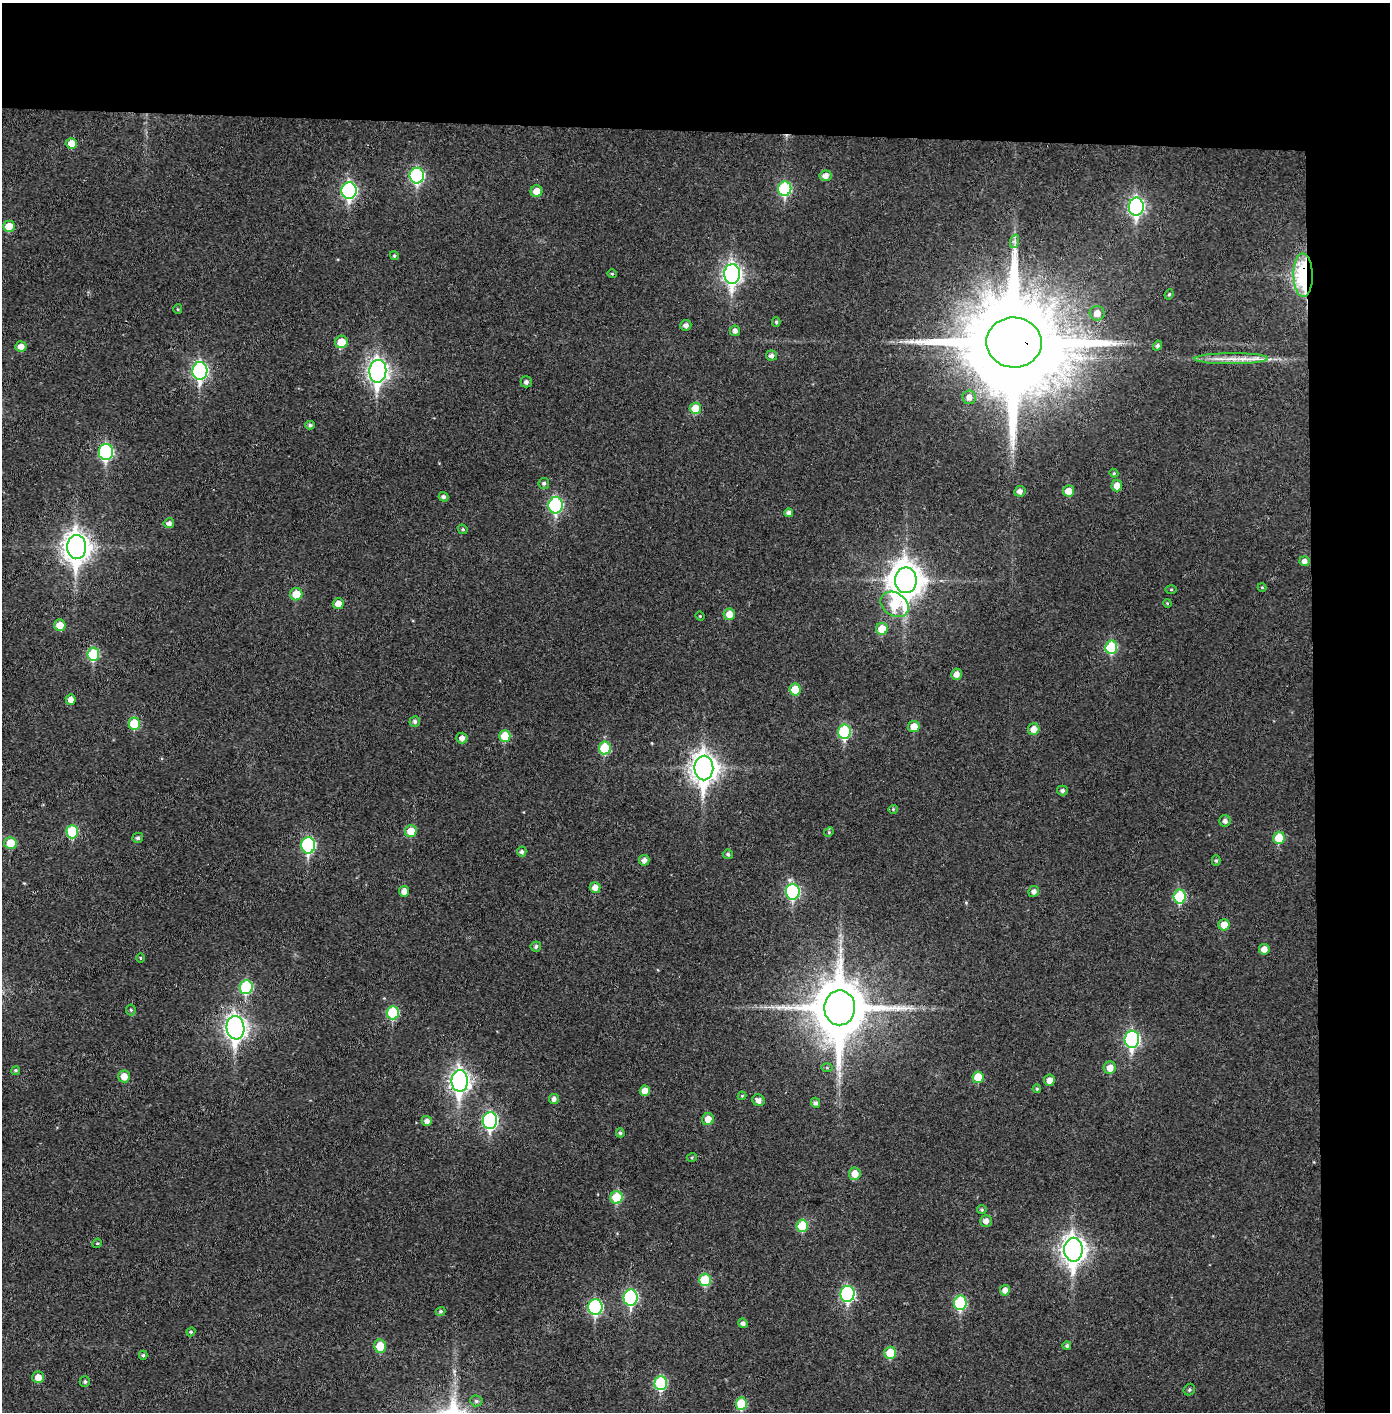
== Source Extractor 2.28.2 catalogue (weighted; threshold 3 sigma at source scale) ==
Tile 3 of 3 x 3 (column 3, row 1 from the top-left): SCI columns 2856-4243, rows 2826-4235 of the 4321 x 4242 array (HDU 1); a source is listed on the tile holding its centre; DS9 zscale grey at full resolution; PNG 1392 x 1414 px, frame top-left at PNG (2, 3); each listed source drawn as its Kron ellipse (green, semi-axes under 4 px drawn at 4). Shown black and unused: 14% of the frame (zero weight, under 3 of 4 exposures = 6% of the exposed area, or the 3 px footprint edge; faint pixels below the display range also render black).
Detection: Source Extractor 2.28.2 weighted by HDU 2 'WHT'; one run over the whole footprint, this tile lists its part. Background 0.036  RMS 0.005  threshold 0.0227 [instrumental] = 3 sigma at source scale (4.5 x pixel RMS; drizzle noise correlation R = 1.50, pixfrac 1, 0.05/0.05 arcsec/px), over >= 5 px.
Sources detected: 145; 1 inside a brighter object's white glare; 1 long thin detection or spike segment (spike, bleed or trail) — neither listed nor drawn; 1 inside a brighter listed object's ellipse — not listed separately; the other 142 listed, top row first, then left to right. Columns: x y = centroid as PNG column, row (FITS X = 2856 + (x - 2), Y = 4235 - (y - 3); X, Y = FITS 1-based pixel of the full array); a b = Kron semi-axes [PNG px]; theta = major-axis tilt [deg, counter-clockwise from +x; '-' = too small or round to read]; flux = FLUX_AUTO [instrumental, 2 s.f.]
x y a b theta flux
71 143 5 5 - 5.3
417 176 8 7 - 65
825 176 6 5 - 3.1
785 189 7 6 - 44
349 191 8 7 - 100
536 191 6 6 - 5.7
1136 207 9 7 84 130
9 226 6 5 - 8.2
1015 241 7 4 72 1.1
394 256 4 4 - 0.72
612 274 4 4 - 0.65
732 274 10 8 88 210
1303 275 22 9 -89 55
1169 294 5 4 - 0.7
178 309 5 4 - 0.59
1097 313 7 7 - 4.4
776 322 4 4 - 0.83
686 325 5 5 - 1.9
735 331 5 5 - 2
341 342 6 6 - 9.3
1014 343 28 25 -4 14000
21 346 6 5 - 3.6
1157 346 5 4 - 1.1
771 355 5 5 - 1.9
1231 359 36 5 0 7.7
200 371 9 7 86 110
378 371 11 8 84 260
526 382 5 5 - 1.7
969 397 7 6 - 3.2
695 408 6 5 - 11
310 425 5 4 - 0.99
106 452 8 7 - 70
1114 473 4 4 - 0.55
544 483 5 5 - 1.2
1117 486 6 5 - 4.8
1020 491 5 5 - 2
1068 491 5 5 - 5.1
443 497 5 4 - 1.2
556 505 8 7 - 63
789 513 4 4 - 1.9
169 523 5 5 - 2
463 529 5 4 - 0.76
77 547 12 9 -90 520
1304 561 5 5 - 2.5
906 580 13 11 90 920
1262 587 4 4 - 0.49
1171 590 5 3 - 0.51
296 594 6 6 - 9.3
1167 603 4 3 - 0.47
338 604 5 5 - 4.4
895 604 15 11 -34 22
729 614 6 5 - 5.2
700 616 4 4 - 0.51
60 625 6 5 - 6.3
882 629 6 6 - 10
1111 647 6 6 - 26
93 654 6 6 - 26
956 674 5 5 - 3.2
795 689 6 5 - 11
71 700 5 5 - 3.6
415 721 5 5 - 1.4
134 724 6 6 - 15
914 726 5 5 - 6
1034 729 6 5 - 4.1
844 732 7 6 - 40
505 736 6 5 - 13
462 738 6 5 - 2.4
605 748 6 6 - 22
704 768 12 9 89 520
1062 791 5 5 - 1.3
893 809 4 4 - 0.55
1225 821 6 5 - 1.7
411 831 6 6 - 8.7
72 832 7 6 - 24
829 832 5 4 - 0.6
138 838 5 5 - 1.2
1279 838 6 5 - 13
10 843 6 6 - 9.5
308 845 8 7 - 63
522 852 5 5 - 1.3
728 854 5 4 - 0.95
644 860 5 5 - 2.5
1216 860 5 4 - 0.89
595 887 5 5 - 3.7
404 891 5 5 - 3
1034 891 5 5 - 1.9
793 892 8 7 - 57
1180 896 7 6 - 27
1224 925 6 5 - 6.1
536 946 5 5 - 1.2
1264 949 5 5 - 3.6
140 958 5 3 - 0.42
246 987 7 6 - 34
840 1008 17 15 89 3500
131 1010 5 5 - 0.78
393 1013 6 6 - 27
235 1028 12 9 -81 300
1132 1039 9 7 85 94
827 1068 5 4 - 0.53
1110 1068 6 6 - 5.3
16 1070 4 4 - 0.83
124 1076 6 6 - 5.2
978 1077 6 5 - 9.2
1049 1080 5 5 - 3.1
460 1081 10 8 89 240
1037 1089 4 4 - 0.57
645 1091 5 5 - 4.5
742 1096 4 4 - 0.51
554 1099 5 5 - 2.1
758 1100 6 5 - 2.4
816 1103 5 4 - 1.5
708 1119 6 5 - 4.5
427 1121 5 5 - 2.1
490 1121 8 7 - 93
620 1133 4 4 - 0.92
692 1157 5 3 - 0.57
855 1174 6 6 - 6
616 1197 6 6 - 17
982 1210 5 4 - 0.8
986 1221 6 5 - 2.7
802 1226 6 5 - 16
97 1243 5 4 - 0.59
1073 1250 12 9 -90 390
705 1280 6 6 - 19
1005 1290 5 5 - 3.1
847 1294 8 7 - 71
631 1298 8 7 - 67
960 1303 7 6 - 36
595 1307 8 7 - 64
440 1311 5 4 - 0.83
743 1323 5 4 - 1.6
191 1332 4 4 - 0.6
380 1346 7 6 - 10
1067 1346 4 4 - 1
890 1353 6 6 - 12
143 1355 4 4 - 0.8
38 1377 6 6 - 4.9
85 1382 5 5 - 1.1
661 1383 7 6 - 37
1189 1390 6 5 - 1.1
476 1401 6 5 - 1.1
741 1404 6 5 - 17
Overlapping masked pixels (flux is a lower limit): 2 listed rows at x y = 1303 275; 1014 343